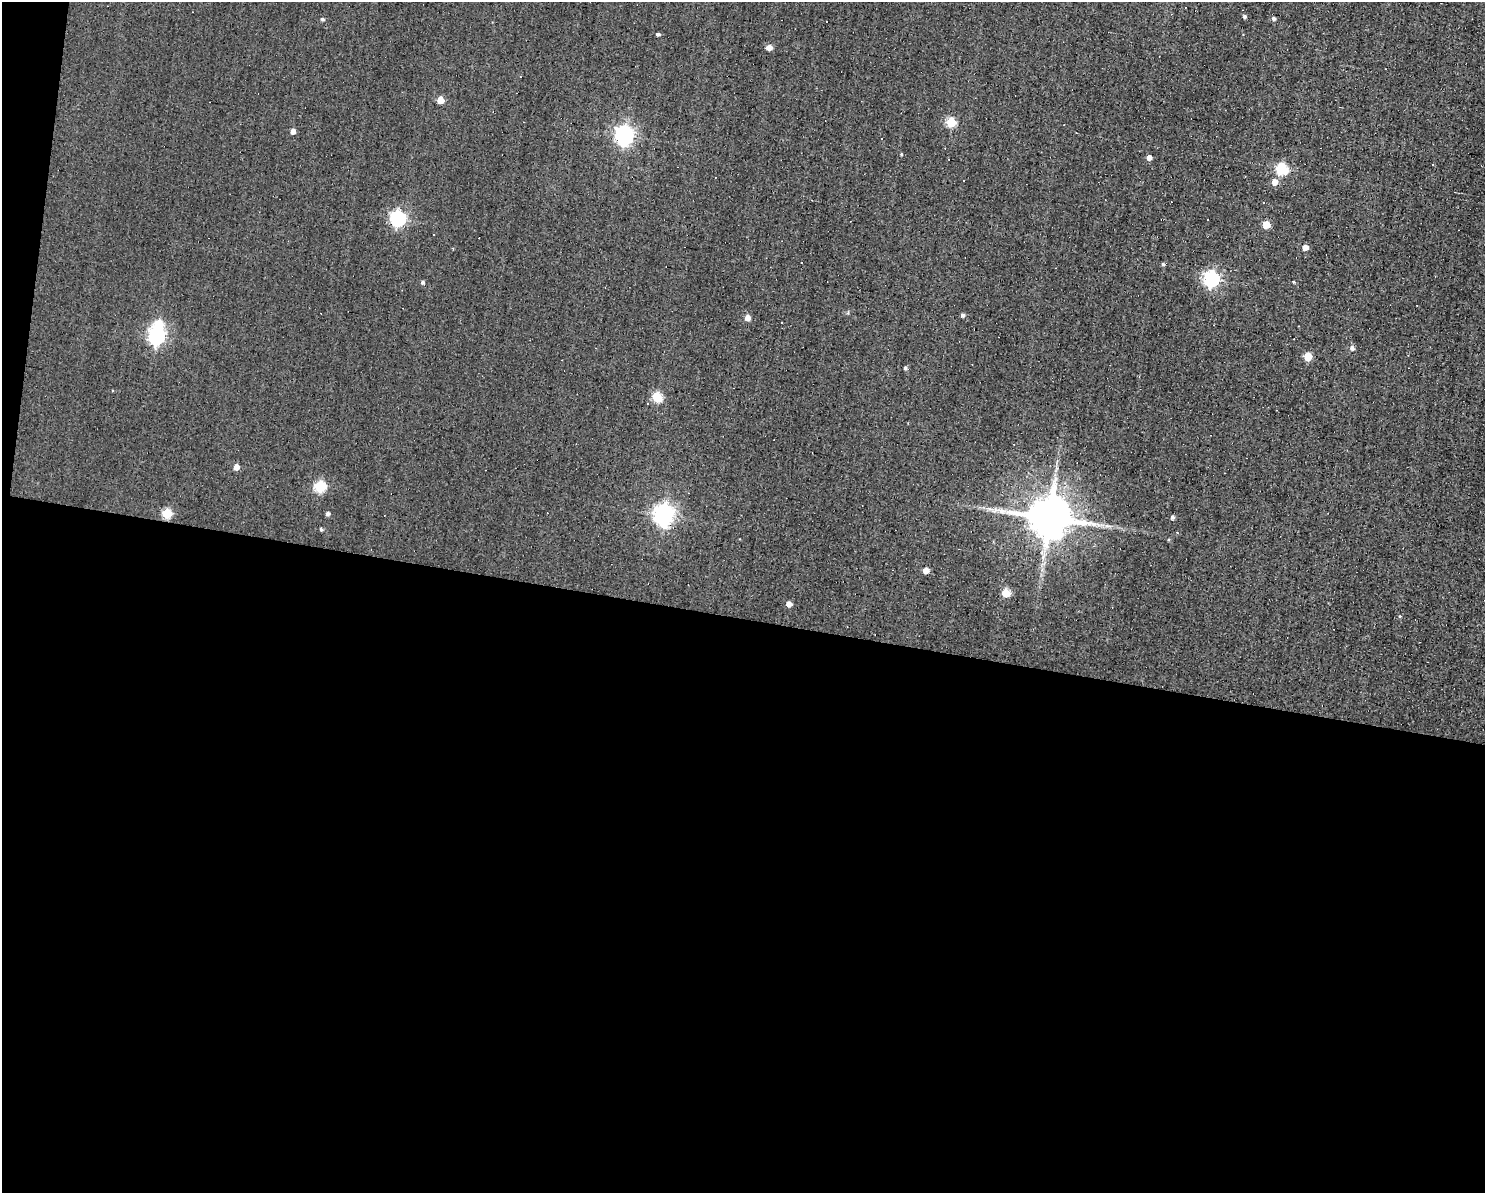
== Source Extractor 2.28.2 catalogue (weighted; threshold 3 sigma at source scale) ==
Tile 10 of 3 x 4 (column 1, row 4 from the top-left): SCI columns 109-1591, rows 1-1191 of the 4781 x 4763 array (HDU 1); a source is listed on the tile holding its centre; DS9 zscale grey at full resolution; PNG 1487 x 1195 px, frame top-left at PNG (2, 2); no overlay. Shown black and unused: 49% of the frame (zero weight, under 3 of 4 exposures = <1% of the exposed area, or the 3 px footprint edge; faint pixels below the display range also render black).
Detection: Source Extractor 2.28.2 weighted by HDU 2 'WHT'; one run over the whole footprint, this tile lists its part. Background 0.0821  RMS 0.032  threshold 0.142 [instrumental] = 3 sigma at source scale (4.5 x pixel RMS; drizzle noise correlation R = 1.50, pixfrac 1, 0.05/0.05 arcsec/px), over >= 5 px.
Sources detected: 54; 1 inside a brighter object's white glare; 11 cosmic-ray / hot-pixel residue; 1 long thin detection or spike segment (spike, bleed or trail) — not listed; the other 41 listed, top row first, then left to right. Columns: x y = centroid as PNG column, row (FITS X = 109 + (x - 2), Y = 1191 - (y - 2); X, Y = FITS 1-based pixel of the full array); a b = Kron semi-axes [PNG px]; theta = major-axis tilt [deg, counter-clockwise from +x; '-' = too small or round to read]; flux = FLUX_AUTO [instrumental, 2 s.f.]
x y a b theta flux
1244 16 4 4 - 6.2
1273 18 5 5 - 6.7
322 19 5 4 - 4.6
658 34 5 3 - 4.9
769 48 5 5 - 19
440 100 5 5 - 50
951 122 5 5 - 140
293 131 5 4 - 18
624 135 8 7 - 1400
881 139 3 2 - 2.4
901 154 4 3 - 2.6
1149 157 5 4 - 18
1281 169 6 6 - 270
1274 182 6 5 - 28
397 218 6 6 - 740
1266 224 5 5 - 74
1305 247 5 5 - 25
1163 264 5 4 - 4.4
1211 279 7 6 - 820
422 282 4 4 - 5.9
1293 282 3 2 - 4
962 315 4 4 - 7.8
747 318 5 5 - 26
781 322 3 2 - 2.4
156 336 7 7 - 1000
1352 348 6 6 - 9.7
1308 357 5 5 - 87
905 368 5 4 - 6.2
657 397 5 5 - 150
648 404 3 3 - 5.3
236 467 5 4 - 25
320 487 6 5 - 250
167 513 5 5 - 150
327 513 4 4 - 8.6
664 515 8 7 - 1700
1049 517 11 11 - 14000
1172 517 4 4 - 8.4
321 529 4 3 - 5.8
926 570 5 5 - 26
1006 593 5 5 - 84
789 604 5 5 - 19